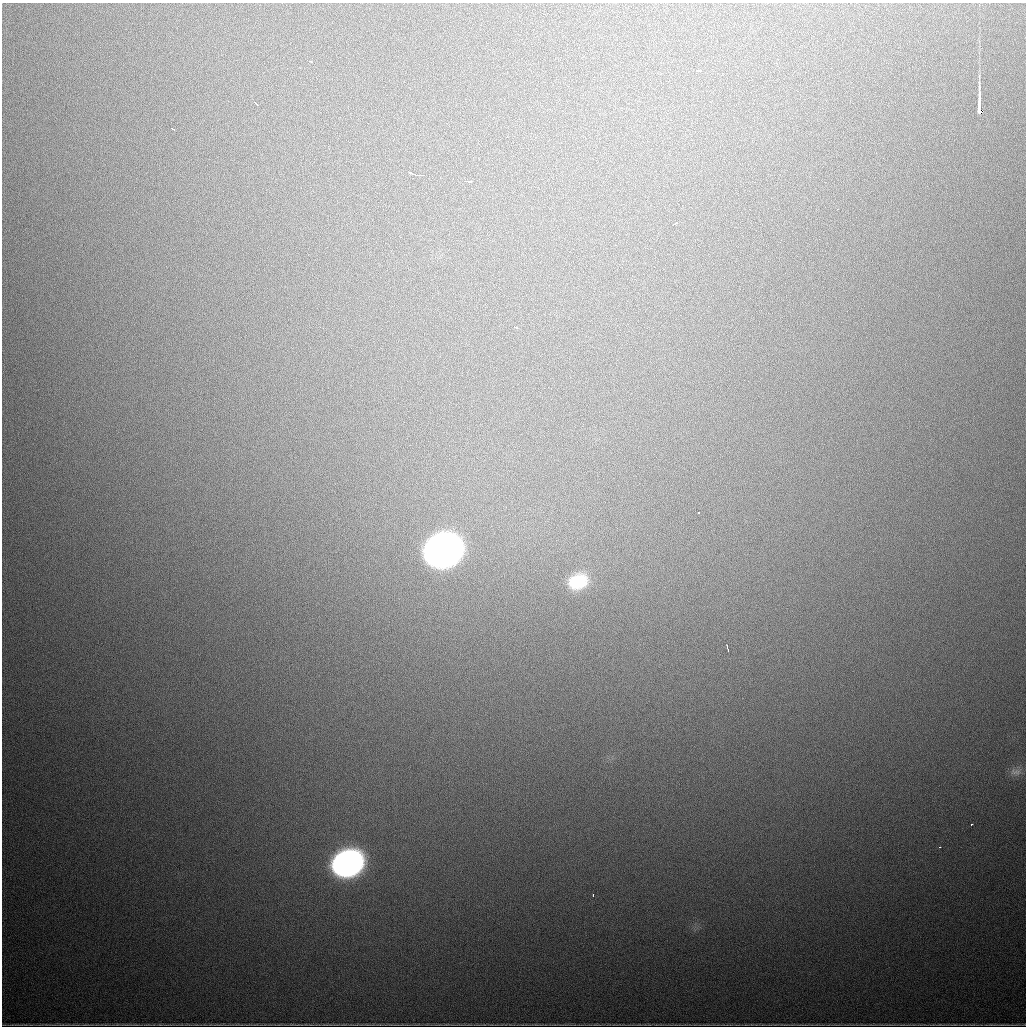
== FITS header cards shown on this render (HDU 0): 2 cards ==
NAXIS1  =                 1024
NAXIS2  =                 1024

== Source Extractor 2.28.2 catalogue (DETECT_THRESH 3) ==
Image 1024 x 1024 px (HDU 0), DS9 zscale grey, 1 PNG px = 1 image px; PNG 1028 x 1028 px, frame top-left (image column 1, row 1024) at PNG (2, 3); no overlay
Background 1000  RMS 27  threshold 81.3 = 3 sigma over >= 5 px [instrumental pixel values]
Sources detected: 19; all 19 listed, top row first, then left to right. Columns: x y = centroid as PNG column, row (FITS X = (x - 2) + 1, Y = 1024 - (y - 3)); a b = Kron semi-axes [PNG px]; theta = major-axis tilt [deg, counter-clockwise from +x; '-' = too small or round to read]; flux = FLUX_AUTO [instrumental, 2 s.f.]
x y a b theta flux
311 61 4 3 - 1.9e+03
699 71 4 3 - 6.4e+03
255 103 4 3 - 1.8e+04
979 111 7 4 -87 6.7e+05
173 129 4 2 - 3.1e+03
412 173 6 2 -24 5.5e+03
418 175 8 2 -1 8.1e+03
468 181 6 3 -6 5.3e+03
675 224 6 2 37 4.9e+03
516 327 5 3 - 2.9e+03
698 512 3 2 - 2.3e+03
442 551 23 18 22 2.2e+06
578 582 21 16 20 7.5e+04
727 648 6 2 -73 4.1e+03
1015 772 17 8 0 1.3e+04
972 824 3 2 - 3.9e+03
940 847 3 2 - 3.9e+03
347 863 22 17 21 9.8e+05
593 895 3 2 - 1.8e+03